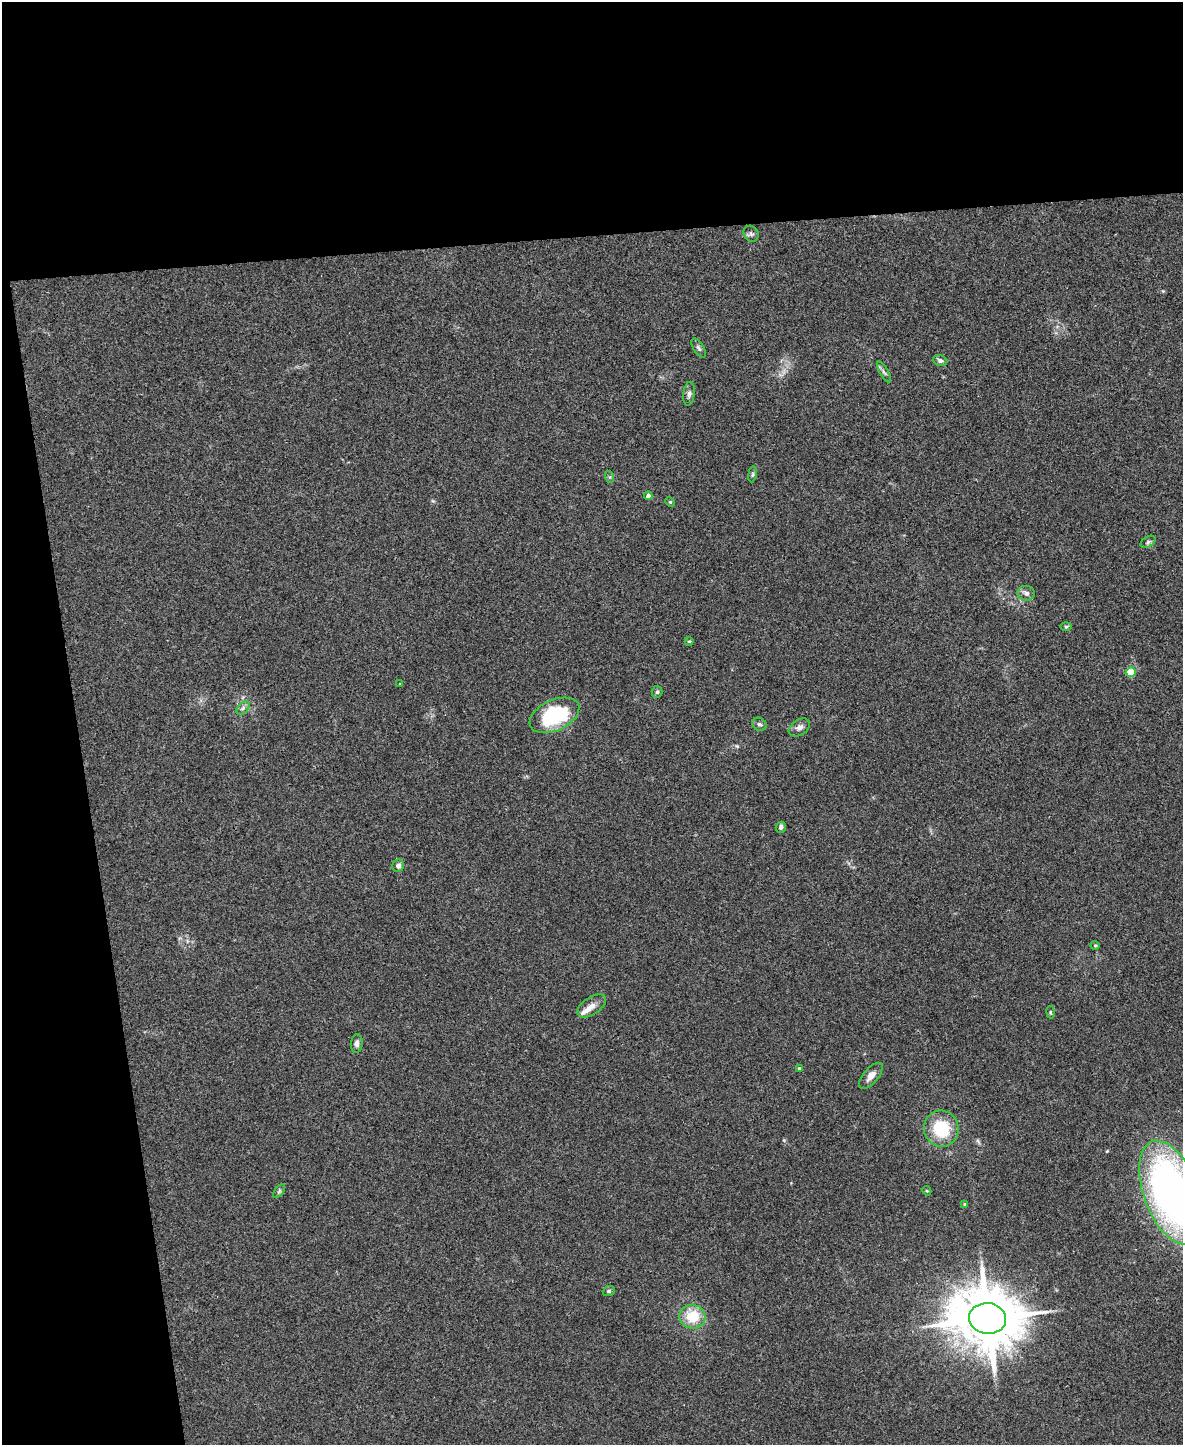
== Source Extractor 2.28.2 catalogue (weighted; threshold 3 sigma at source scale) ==
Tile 1 of 4 x 3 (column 1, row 1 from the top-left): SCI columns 1-1181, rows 3019-4461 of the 4724 x 4706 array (HDU 1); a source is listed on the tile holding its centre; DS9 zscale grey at full resolution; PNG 1185 x 1447 px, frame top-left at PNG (2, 2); each listed source drawn as its Kron ellipse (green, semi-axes under 4 px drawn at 4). Shown black and unused: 23% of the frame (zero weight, under 3 of 4 exposures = <1% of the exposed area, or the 3 px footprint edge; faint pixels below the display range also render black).
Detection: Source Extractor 2.28.2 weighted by HDU 2 'WHT'; one run over the whole footprint, this tile lists its part. Background 0.0469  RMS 0.0052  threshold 0.0232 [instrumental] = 3 sigma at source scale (4.5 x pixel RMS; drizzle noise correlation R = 1.50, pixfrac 1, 0.05/0.05 arcsec/px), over >= 5 px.
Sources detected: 37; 1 inside a brighter listed object's ellipse — not listed separately; the other 36 listed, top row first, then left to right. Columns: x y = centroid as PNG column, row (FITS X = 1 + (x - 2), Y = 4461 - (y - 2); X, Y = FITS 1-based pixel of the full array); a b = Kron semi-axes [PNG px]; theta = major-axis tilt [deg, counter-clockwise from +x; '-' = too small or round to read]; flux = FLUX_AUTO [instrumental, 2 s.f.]
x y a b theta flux
751 234 8 7 - 1.3
699 348 11 5 -56 1.2
940 361 7 5 -18 1.3
884 372 11 4 -60 1.3
689 394 12 5 83 1.7
752 474 8 4 81 0.8
610 477 6 4 -72 0.72
648 496 4 4 - 2.9
670 502 5 4 - 0.58
1148 542 8 5 31 1.1
1026 593 8 7 - 2
1066 627 6 4 0 0.64
689 641 4 4 - 0.53
1131 672 5 4 - 16
400 684 3 2 - 0.37
657 692 6 5 - 0.96
243 708 8 5 45 1.4
554 715 26 15 25 39
759 724 7 6 - 1.4
799 727 11 7 34 2.4
781 827 5 5 - 1.4
398 866 6 5 - 1.8
1095 945 4 4 - 0.53
592 1006 16 8 34 4.4
1051 1012 6 3 -81 0.59
357 1044 9 6 85 1.8
800 1069 4 4 - 1.9
871 1076 16 7 50 3.4
941 1129 18 17 - 22
279 1191 8 4 53 0.93
927 1191 5 3 - 0.52
1171 1192 54 27 -69 240
965 1204 4 3 - 1
609 1291 6 5 - 0.81
692 1317 13 12 - 15
987 1318 18 15 -7 4200
Isophote crosses this tile's border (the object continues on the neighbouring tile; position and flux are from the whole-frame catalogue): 1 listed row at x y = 1171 1192